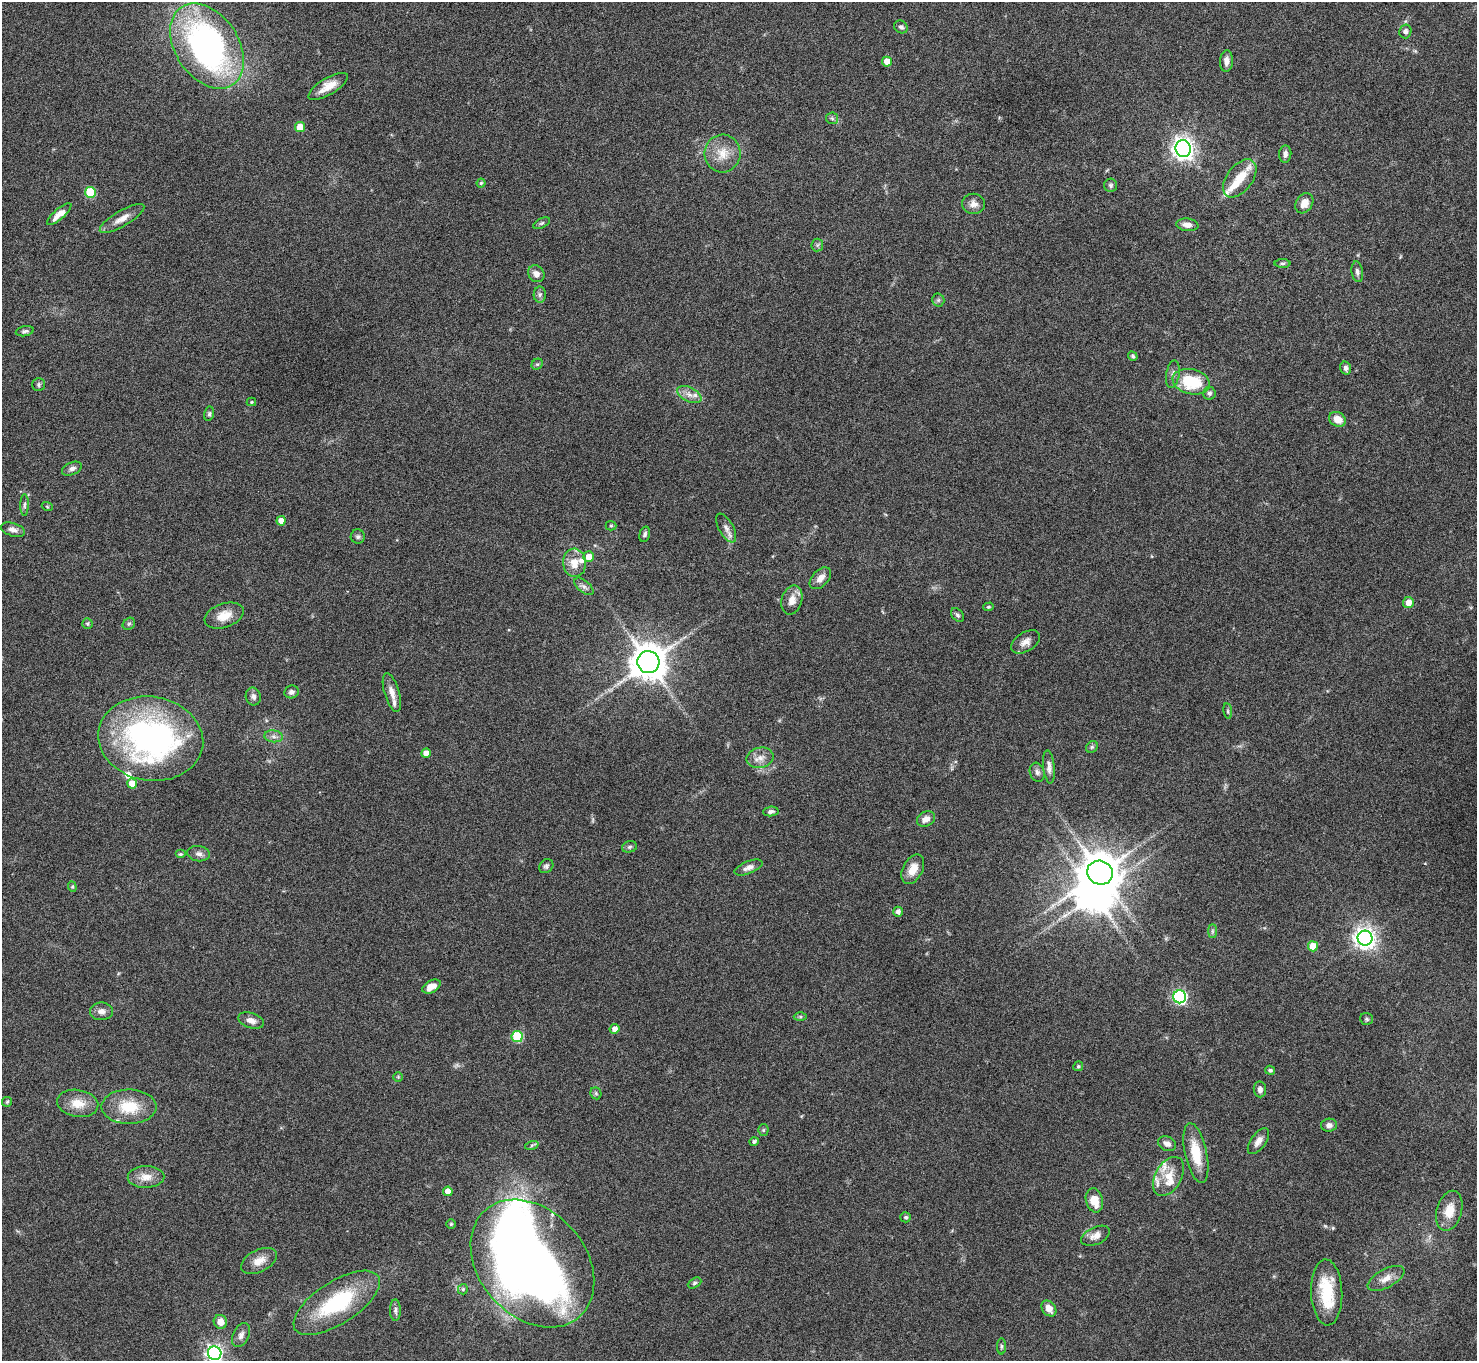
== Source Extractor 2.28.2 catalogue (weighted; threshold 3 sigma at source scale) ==
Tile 10 of 4 x 4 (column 2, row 3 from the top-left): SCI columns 1481-2955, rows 1527-2885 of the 5914 x 5909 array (HDU 1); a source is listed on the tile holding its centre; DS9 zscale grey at full resolution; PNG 1479 x 1363 px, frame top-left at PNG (2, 2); each listed source drawn as its Kron ellipse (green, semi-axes under 4 px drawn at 4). Nothing masked; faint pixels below the display range render black.
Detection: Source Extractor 2.28.2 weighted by HDU 2 'WHT'; one run over the whole footprint, this tile lists its part. Background 0.0778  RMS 0.0044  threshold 0.0181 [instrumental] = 3 sigma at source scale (4.09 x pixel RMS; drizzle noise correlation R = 1.36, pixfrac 0.8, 0.05/0.05 arcsec/px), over >= 5 px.
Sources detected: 144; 2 inside a brighter object's white glare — neither listed nor drawn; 11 inside a brighter listed object's ellipse — not listed separately; the other 131 listed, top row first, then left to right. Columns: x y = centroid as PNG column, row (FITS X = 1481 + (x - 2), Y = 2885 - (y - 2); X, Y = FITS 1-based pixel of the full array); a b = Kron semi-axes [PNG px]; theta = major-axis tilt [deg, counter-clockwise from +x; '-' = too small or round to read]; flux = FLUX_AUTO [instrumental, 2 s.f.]
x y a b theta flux
901 27 7 6 - 1.2
1405 31 7 6 - 1.4
207 46 47 31 -56 130
1226 61 10 6 86 2.3
887 62 5 5 - 5
328 86 22 8 31 5.4
832 118 6 5 - 0.79
300 127 5 5 - 8.5
1183 149 8 7 - 270
723 153 19 18 - 7.7
1285 154 8 6 84 1.7
1240 178 22 13 53 7.6
481 183 4 4 - 0.55
1111 185 6 6 - 0.92
90 192 5 5 - 22
1304 203 11 8 59 3.9
974 204 11 10 - 2.6
59 214 15 5 41 4
122 218 25 8 31 4
542 223 9 4 27 0.77
1187 225 11 6 -7 2.7
817 245 6 6 - 0.82
1283 263 8 4 0 0.76
1357 272 10 5 -81 1.3
536 274 9 7 -49 2.5
540 295 8 6 88 1.2
938 300 6 6 - 0.84
25 331 9 5 10 0.99
1133 356 5 4 - 0.68
537 364 6 5 - 0.63
1346 368 7 5 -74 1.2
1173 374 14 6 80 1.8
1191 382 19 12 -13 19
39 384 6 6 - 0.86
1209 393 6 6 - 1.2
689 394 13 7 -27 2.8
251 402 5 4 - 0.45
209 414 7 5 79 0.86
1337 419 9 7 -32 4.9
72 469 10 6 23 1.7
24 505 11 4 89 0.92
47 506 6 3 -20 0.4
281 521 4 4 - 3.9
611 526 5 5 - 0.56
726 528 16 7 -61 2.3
13 530 12 6 -17 2.1
645 534 8 5 74 0.94
358 537 7 7 - 0.97
589 557 5 5 - 4.6
574 563 14 11 -86 6.3
820 578 13 8 46 3.2
584 586 11 6 -41 1.5
792 600 15 10 75 4.1
1408 603 5 5 - 4.6
989 607 5 4 - 0.46
957 615 8 5 -51 0.9
224 616 20 12 19 6.3
87 624 5 5 - 0.76
129 624 7 5 43 0.77
1026 642 16 9 33 2.9
648 662 11 11 - 880
291 692 7 6 - 1.4
392 693 20 7 -73 3.5
253 696 9 7 -78 1.7
1228 711 8 4 -82 0.58
273 736 9 6 -7 1.6
151 739 53 42 -9 120
1092 747 6 5 - 0.68
426 753 5 4 - 4.3
760 758 13 10 12 3.5
1049 767 17 5 -84 2.1
1037 772 10 7 -72 1.4
132 784 5 5 - 6.3
771 811 8 5 5 1.2
926 819 9 7 29 3
629 847 7 5 16 0.87
180 854 5 4 - 0.56
199 854 11 7 -8 1.8
546 866 8 6 46 0.97
749 867 15 6 21 2.3
913 869 16 10 62 5.3
1100 873 13 12 - 940
72 887 5 4 - 0.5
898 912 5 5 - 1.7
1212 931 7 4 90 0.82
1365 938 7 7 - 260
1313 946 5 5 - 7.2
431 987 10 6 28 3.7
1180 997 6 6 - 68
101 1011 11 9 1 2.3
800 1017 6 4 -1 0.65
1366 1019 6 6 - 0.8
251 1020 13 7 -19 2.7
615 1029 5 5 - 2.7
517 1037 5 5 - 24
1078 1066 5 5 - 0.62
1270 1070 5 4 - 0.69
398 1077 4 4 - 0.44
1260 1089 8 6 -84 1.6
596 1093 6 5 - 0.68
7 1102 5 5 - 0.52
78 1103 21 13 -10 6.7
129 1107 27 17 -1 13
1329 1125 8 6 3 1.7
763 1130 5 5 - 0.59
1258 1141 15 7 54 2.9
754 1142 4 4 - 0.99
1167 1144 9 7 -28 2.1
532 1145 7 4 18 0.79
1196 1153 30 11 -78 11
1169 1176 21 13 60 7.1
146 1177 18 11 1 4.8
448 1191 4 4 - 4.9
1094 1200 12 8 -76 6.4
1449 1211 20 12 74 7.3
906 1217 5 5 - 0.82
451 1224 5 4 - 0.54
1096 1236 15 8 25 3.2
259 1261 19 11 27 4.8
532 1264 71 53 -48 400
1386 1278 20 9 28 4
694 1283 7 4 28 0.77
463 1289 5 5 - 0.74
1327 1292 33 15 -88 18
337 1303 49 21 32 34
1049 1309 8 6 -52 3.8
395 1310 11 5 -89 1.1
220 1322 7 6 - 4.1
241 1335 13 8 63 2.1
1001 1346 8 4 -90 0.76
215 1353 7 6 - 150
Isophote crosses this tile's border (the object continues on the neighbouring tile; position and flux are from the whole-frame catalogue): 2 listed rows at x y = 207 46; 215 1353